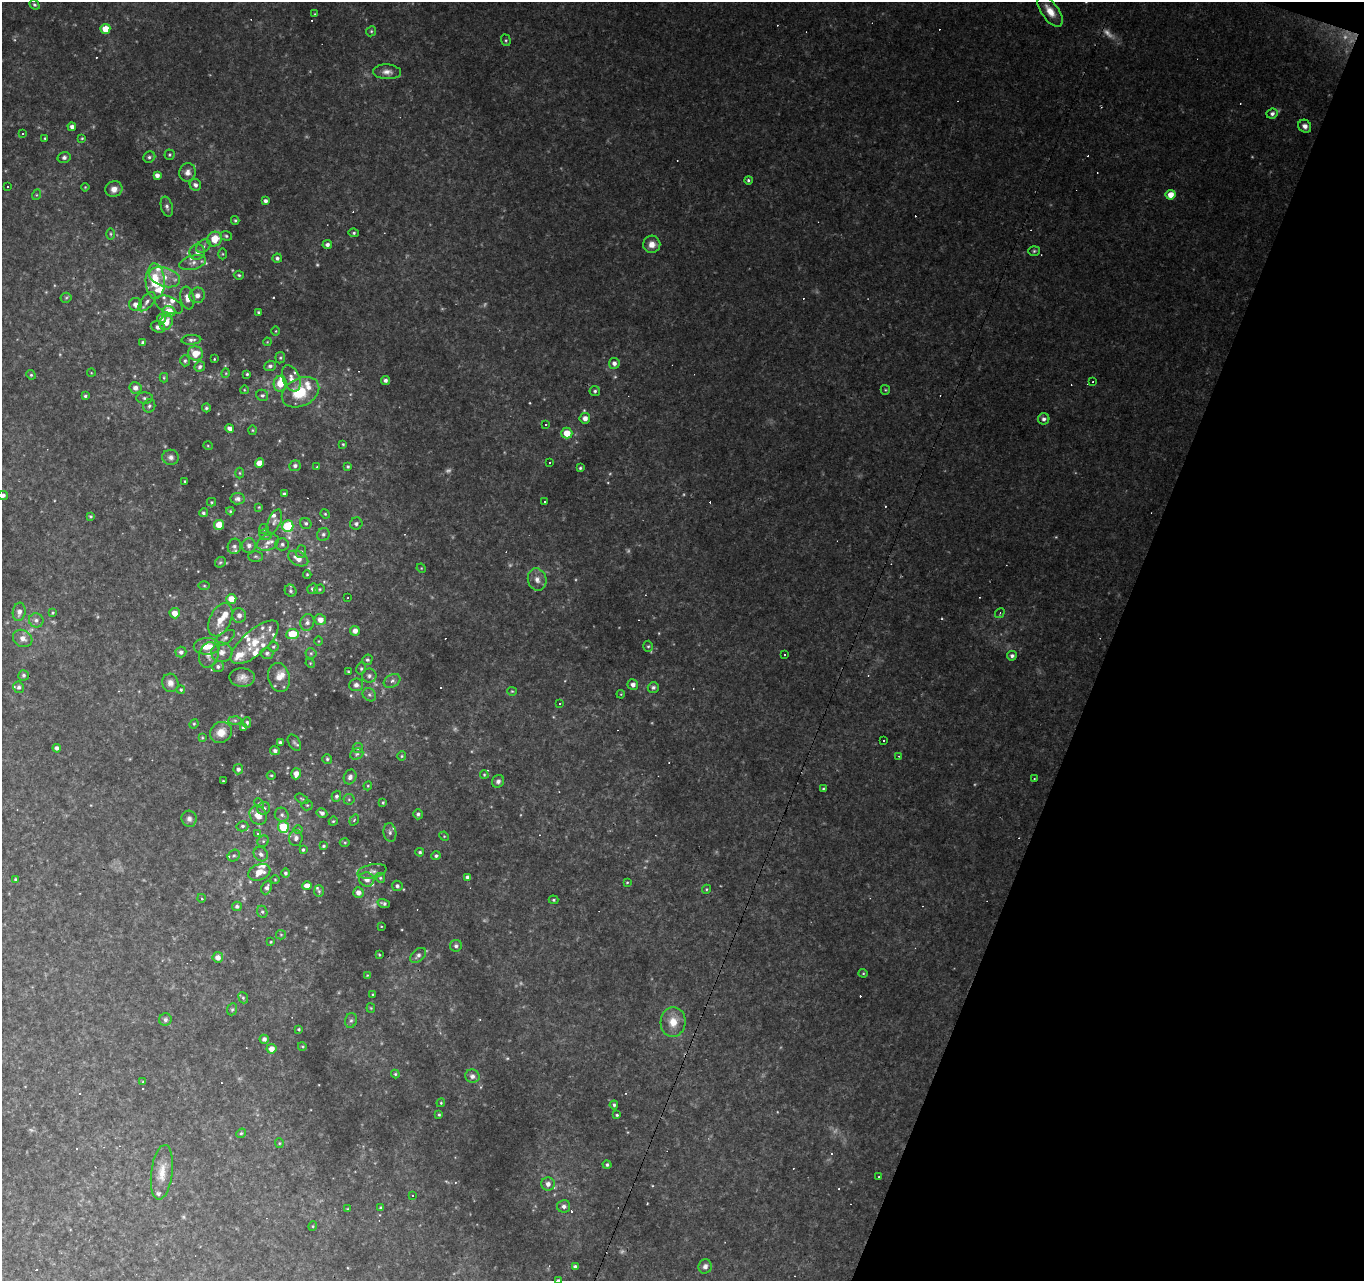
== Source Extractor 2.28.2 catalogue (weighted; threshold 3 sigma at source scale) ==
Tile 8 of 4 x 4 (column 4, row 2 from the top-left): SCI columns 4090-5451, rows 2830-4108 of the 5451 x 5596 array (HDU 1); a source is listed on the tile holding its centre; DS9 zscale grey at full resolution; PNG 1366 x 1283 px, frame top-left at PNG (2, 2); each listed source drawn as its Kron ellipse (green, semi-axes under 4 px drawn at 4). Shown black and unused: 19% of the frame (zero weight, under 2 of 3 exposures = <1% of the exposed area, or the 3 px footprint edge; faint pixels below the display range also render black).
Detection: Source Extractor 2.28.2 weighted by HDU 2 'WHT'; one run over the whole footprint, this tile lists its part. Background 0.141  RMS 0.0078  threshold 0.0351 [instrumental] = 3 sigma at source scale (4.5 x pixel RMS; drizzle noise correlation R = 1.50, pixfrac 1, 0.0396/0.0396 arcsec/px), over >= 5 px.
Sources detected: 384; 23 too faint to see at this stretch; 36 cosmic-ray / hot-pixel residue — neither listed nor drawn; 28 inside a brighter listed object's ellipse — not listed separately; the other 297 listed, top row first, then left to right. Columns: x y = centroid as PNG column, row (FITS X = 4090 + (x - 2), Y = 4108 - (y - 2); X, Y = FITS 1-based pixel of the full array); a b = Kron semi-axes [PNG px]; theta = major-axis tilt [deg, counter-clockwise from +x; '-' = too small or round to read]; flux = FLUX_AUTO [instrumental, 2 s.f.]
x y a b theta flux
34 5 5 4 - 1.4
1050 11 18 8 -54 10
315 14 3 3 - 0.7
105 29 5 5 - 13
371 31 5 4 - 1.1
506 40 6 4 -71 1.2
387 72 14 7 -2 4.7
1272 114 6 5 - 2.7
1305 126 7 6 - 3.9
72 127 4 4 - 3
22 133 3 3 - 4
45 138 3 2 - 0.72
82 138 3 3 - 0.81
169 155 5 5 - 1
64 157 6 5 - 2.2
149 157 6 5 - 1.9
188 172 9 8 - 4.5
157 175 4 4 - 3.7
748 180 4 4 - 1.4
195 185 6 5 - 2.6
7 187 3 3 - 1
85 187 4 3 - 0.71
114 189 8 7 - 5.2
36 195 5 3 - 0.77
1171 195 5 5 - 9.3
265 201 4 4 - 2.4
167 207 10 6 -75 2.6
235 220 4 3 - 1.1
354 233 5 4 - 1.2
111 234 5 3 - 0.95
226 236 6 4 -17 1.2
214 239 7 7 - 15
652 244 9 8 - 6.7
327 245 5 4 - 2.4
203 246 8 5 41 2.6
1034 251 6 5 - 1.4
197 252 8 7 - 4.2
223 254 5 3 - 0.85
277 258 4 4 - 1.9
193 263 13 7 15 4.7
239 275 5 4 - 1.2
165 277 16 9 -17 11
155 281 18 9 -88 27
197 295 8 7 - 5
66 298 5 5 - 1
187 298 11 7 -81 7.2
147 302 11 6 52 3.4
135 304 6 6 - 4.4
169 305 15 8 -22 5.2
169 311 6 5 - 16
258 312 3 3 - 1.1
161 318 4 4 - 2
166 322 8 6 66 8.6
158 327 7 5 -21 3
276 331 5 3 - 0.64
191 340 10 5 4 2.5
143 342 3 3 - 1.7
267 342 4 3 - 0.64
195 353 7 7 - 11
280 358 5 5 - 1.2
214 359 3 2 - 0.52
185 361 5 4 - 1.4
614 363 5 5 - 3.4
270 366 6 5 - 2.1
200 367 5 5 - 1.9
91 373 4 3 - 0.56
226 373 5 3 - 0.65
247 374 3 3 - 0.92
31 375 5 4 - 1.1
164 378 4 4 - 0.85
291 378 14 8 -68 5.7
385 380 4 4 - 2.6
1093 381 3 2 - 1.1
280 384 8 6 78 13
135 388 6 5 - 4.1
244 390 4 3 - 0.59
885 390 5 4 - 0.95
595 391 5 5 - 1.5
301 392 20 14 27 30
262 395 6 5 - 1.6
85 396 4 3 - 1.3
145 398 8 5 -2 2.1
149 406 7 5 64 2
206 408 4 4 - 1.3
585 418 5 5 - 4.7
1044 419 6 5 - 2.6
546 425 3 2 - 1
230 428 4 4 - 3.2
252 430 5 3 - 0.78
567 433 5 5 - 12
343 444 4 3 - 0.86
208 446 5 3 - 0.72
171 457 8 7 - 3.1
259 463 5 4 - 7.3
549 463 3 2 - 1.5
295 466 6 5 - 2.3
317 467 4 3 - 0.79
348 467 3 3 - 1.1
580 468 4 3 - 1.2
240 473 5 3 - 0.87
185 481 3 2 - 0.67
284 494 4 3 - 1.9
3 495 5 4 - 2.2
238 499 7 5 -7 2.8
545 501 2 2 - 0.76
211 502 4 4 - 0.94
259 507 4 3 - 0.66
230 511 4 4 - 0.96
203 513 4 4 - 1.4
325 514 5 4 - 0.87
91 516 4 3 - 1.1
274 522 13 6 67 3.7
306 523 6 5 - 1.7
356 524 6 6 - 2.2
219 525 5 5 - 15
288 526 6 5 - 47
264 529 5 4 - 0.98
323 534 6 6 - 2.1
265 535 6 5 - 1.5
268 542 11 7 24 5
282 544 6 6 - 2.1
234 546 8 6 71 2.8
249 546 7 7 - 3.5
301 551 6 5 - 1.5
255 556 7 5 -1 1.4
298 558 11 7 -27 7.4
220 562 6 5 - 1.2
421 568 5 4 - 0.74
307 574 4 4 - 0.89
537 580 11 9 -74 5.2
204 586 5 3 - 0.88
313 589 5 5 - 2.3
319 589 5 4 - 1.1
291 591 6 5 - 1.7
348 598 2 2 - 0.66
231 599 5 5 - 10
19 612 9 6 81 4
53 613 3 3 - 0.86
175 613 5 5 - 7.7
1000 613 5 4 - 0.98
239 615 7 7 - 4.3
36 620 7 7 - 2.9
220 620 18 10 64 11
320 620 6 5 - 5.6
307 622 8 7 - 3.3
355 631 5 4 - 4.2
292 634 6 5 - 22
23 638 10 8 -28 5.4
225 638 11 5 35 2.7
319 641 5 3 - 0.67
255 642 30 12 41 18
207 646 13 8 1 11
648 646 5 5 - 1.4
273 647 5 5 - 1.3
181 652 5 5 - 2.8
222 652 10 10 - 5.2
267 653 6 5 - 2
311 653 5 5 - 1.2
784 654 3 3 - 2.5
209 655 13 9 74 5.5
1012 656 5 4 - 2.6
367 660 5 5 - 1.3
310 663 5 4 - 0.77
218 666 6 5 - 2
361 669 6 4 78 1.4
348 671 3 2 - 0.64
24 675 5 5 - 1.7
369 676 7 7 - 2.4
242 677 12 9 -3 6
279 677 14 11 -79 8.2
392 681 9 6 30 2.8
170 683 9 8 - 4.5
356 685 7 6 - 3.5
633 685 5 5 - 3.6
19 687 6 5 - 2
653 687 5 5 - 2.3
181 690 4 4 - 1
512 691 5 4 - 0.93
621 694 4 3 - 0.64
369 695 7 6 - 2
560 703 2 2 - 0.6
235 720 6 4 -1 1.4
247 722 5 4 - 1.3
194 724 5 4 - 0.98
243 728 4 4 - 1.6
221 732 11 10 - 8.2
202 738 4 3 - 0.76
884 741 3 3 - 2.6
280 742 4 3 - 1.5
294 743 9 5 -58 2
57 748 4 4 - 2.7
358 748 5 5 - 1.5
275 751 5 4 - 2.4
357 754 7 5 23 1.7
402 756 5 4 - 0.97
899 756 4 3 - 0.94
327 759 5 5 - 1.3
238 769 5 5 - 2.1
296 774 6 5 - 5.4
271 775 4 3 - 0.88
484 775 4 3 - 0.84
350 777 7 6 - 3.2
1034 779 2 2 - 0.58
223 781 3 2 - 0.69
498 781 6 6 - 2.7
368 786 4 4 - 0.83
823 789 4 3 - 1
336 796 5 4 - 1.8
302 799 7 4 -29 1.2
349 799 5 5 - 1.2
383 802 4 3 - 0.98
259 803 5 4 - 1
307 805 5 5 - 1.1
264 808 6 6 - 2.2
322 813 5 4 - 2.6
418 814 5 4 - 1.8
258 815 10 8 -63 8.8
282 815 7 6 - 2.5
189 819 8 7 - 3
354 820 6 3 55 0.74
333 821 4 4 - 0.88
242 826 6 5 - 1.7
283 827 6 5 - 35
298 830 5 3 - 0.8
390 832 9 6 -81 2.6
258 834 3 3 - 4.9
444 836 5 4 - 0.83
296 838 8 6 86 3.3
263 841 6 5 - 1.3
345 842 5 3 - 0.89
324 846 4 3 - 1.2
303 850 4 3 - 1.1
420 852 4 4 - 1.3
261 854 8 6 -43 2.9
234 856 6 5 - 1.5
436 856 4 4 - 1.4
372 871 15 7 11 3.9
259 872 11 7 21 8.3
285 873 5 4 - 1.6
467 877 4 4 - 2.2
380 878 5 4 - 1.1
15 879 3 3 - 0.81
275 879 5 3 - 0.67
367 879 7 7 - 5
627 882 3 3 - 0.73
307 886 4 4 - 5.7
397 886 5 5 - 1.9
267 888 7 5 67 2.6
706 889 5 4 - 0.91
319 891 6 5 - 1.2
358 893 5 5 - 4.6
201 898 4 3 - 0.81
553 900 5 4 - 1.1
384 903 6 3 -17 1.8
237 906 5 4 - 2
262 912 6 5 - 1.4
381 926 3 2 - 0.55
281 935 5 4 - 1
271 942 3 2 - 0.77
456 946 6 5 - 2.3
379 955 3 2 - 0.81
418 955 9 5 42 3
218 957 5 5 - 5.3
863 973 4 4 - 0.81
367 975 4 3 - 0.61
373 994 3 3 - 0.7
243 998 6 4 -68 1.2
371 1008 4 4 - 0.82
232 1009 6 5 - 1.3
165 1020 6 6 - 2.7
351 1020 7 6 - 2.1
673 1022 15 12 86 12
299 1029 3 3 - 1
264 1039 4 4 - 2.9
302 1046 4 3 - 0.75
271 1049 5 5 - 6
395 1074 4 4 - 1
472 1076 7 6 - 3.3
143 1082 4 4 - 0.81
441 1103 4 4 - 0.88
614 1105 4 3 - 1.4
439 1115 4 3 - 0.98
617 1115 3 3 - 1.1
241 1133 5 4 - 1.1
279 1143 5 4 - 0.89
607 1165 4 4 - 1.5
162 1172 28 10 83 11
879 1177 3 3 - 1.3
548 1184 7 6 - 4.2
412 1196 4 3 - 1.1
564 1206 6 6 - 3
381 1208 4 3 - 1.9
348 1209 4 3 - 0.81
313 1226 5 3 - 0.74
705 1266 7 6 - 3.2
575 1267 4 4 - 2.3
558 1280 3 3 - 0.95
Isophote crosses this tile's border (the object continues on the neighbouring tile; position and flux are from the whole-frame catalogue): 2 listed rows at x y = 3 495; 558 1280